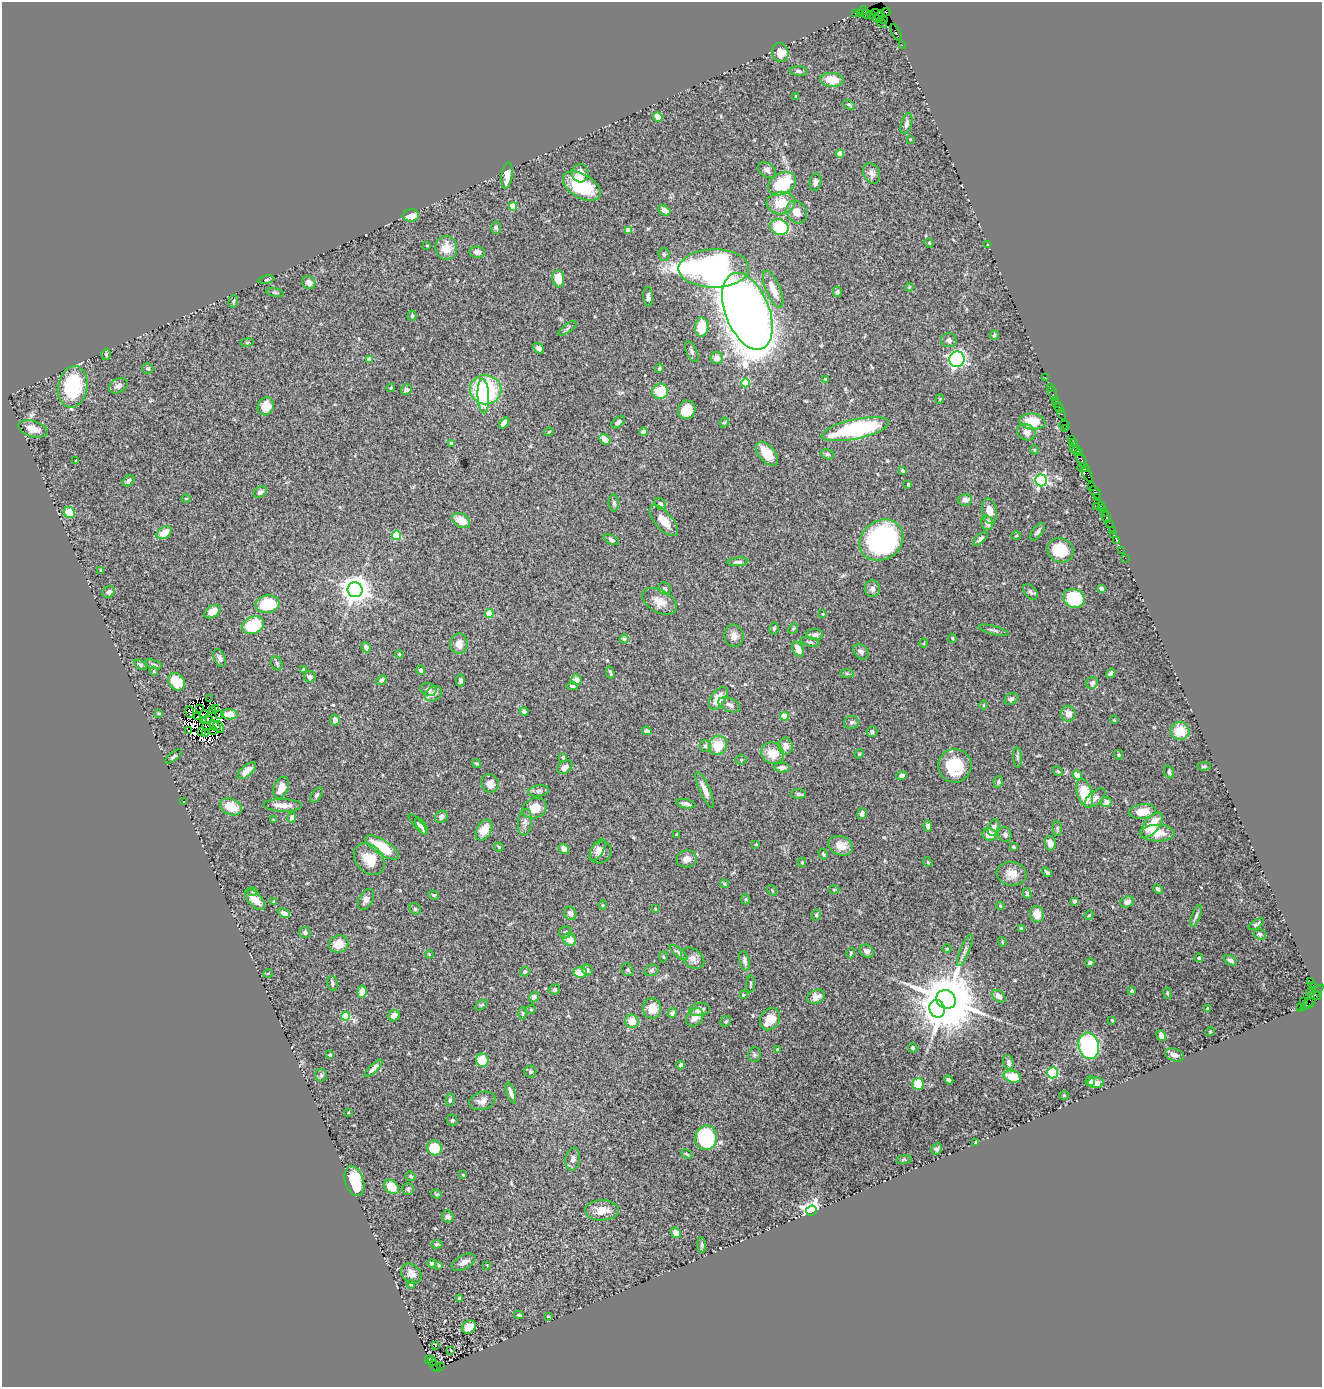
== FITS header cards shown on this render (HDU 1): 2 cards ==
NAXIS1  =                 1320
NAXIS2  =                 1385

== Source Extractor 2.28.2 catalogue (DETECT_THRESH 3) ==
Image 1320 x 1385 px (HDU 1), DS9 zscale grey, 1 PNG px = 1 image px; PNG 1324 x 1389 px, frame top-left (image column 1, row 1385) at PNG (2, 2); each listed source drawn as its Kron ellipse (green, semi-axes under 4 px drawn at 4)
Background 1.64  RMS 0.046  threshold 0.137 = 3 sigma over >= 5 px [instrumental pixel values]
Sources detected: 450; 10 with non-positive FLUX_AUTO (blend fragments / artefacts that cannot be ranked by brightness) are neither listed nor drawn; the other 440 listed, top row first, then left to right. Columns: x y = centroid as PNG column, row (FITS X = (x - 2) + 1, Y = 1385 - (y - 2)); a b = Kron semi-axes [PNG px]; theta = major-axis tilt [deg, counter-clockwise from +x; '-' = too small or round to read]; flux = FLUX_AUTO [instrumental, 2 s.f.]
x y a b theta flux
863 10 4 4 - 250
886 12 4 4 - 200
855 13 2 2 - 26
860 13 3 2 - 47
875 13 3 2 - 110
866 14 4 2 - 90
871 14 3 2 - 100
880 16 6 3 62 300
876 18 4 4 - 260
884 19 3 2 - 38
882 23 6 3 -46 350
896 32 9 2 -63 180
902 45 2 2 - 45
780 52 9 8 - 40
799 71 9 5 -6 8.5
832 80 12 7 -4 58
796 96 4 3 - 2.2
849 105 6 4 -30 4.3
658 117 5 4 - 42
906 124 11 5 75 11
910 139 3 2 - 2.3
840 154 4 4 - 42
767 170 9 7 -34 11
580 173 9 8 - 22
872 173 11 8 -67 14
507 175 13 5 82 27
815 182 9 5 82 11
782 184 15 10 30 160
582 186 21 11 -31 140
781 203 14 11 6 72
513 206 4 4 - 78
665 211 6 4 -32 17
797 212 12 9 -61 29
411 215 8 6 5 37
496 227 6 4 -87 5.2
779 227 9 7 -28 150
628 230 4 4 - 39
929 243 4 4 - 2.7
987 245 3 2 - 3
427 246 3 2 - 2.3
446 248 12 11 - 47
477 252 8 5 -7 15
664 254 6 5 - 5.7
714 268 35 19 1 1200
266 279 8 4 10 4.2
558 279 9 6 -86 50
309 283 7 6 - 16
909 287 4 3 - 2.8
773 289 20 7 -67 38
275 292 8 3 -11 4.2
837 292 5 4 - 6.7
648 297 10 5 -85 10
233 301 6 5 - 4.5
747 311 40 22 -69 5500
412 316 5 4 - 4.7
702 327 10 6 88 66
567 328 10 2 36 5.1
994 335 5 4 - 4.7
949 340 7 7 - 10
247 342 7 3 9 3.2
538 348 6 4 -45 13
692 352 11 5 -66 8.5
106 354 6 4 -88 4.2
717 358 6 6 - 25
957 359 8 7 - 600
369 360 4 4 - 27
148 368 5 5 - 6
659 369 4 4 - 5.1
1045 377 2 2 - 38
825 379 4 3 - 2.7
745 383 4 4 - 110
118 386 10 6 29 14
73 387 21 14 79 220
391 388 4 3 - 4.2
1050 388 3 2 - 100
406 390 5 5 - 9.7
486 390 16 14 -10 370
660 391 8 7 - 81
1053 393 6 2 -72 84
483 396 17 5 -87 130
940 399 5 4 - 3.2
1055 400 2 2 - 91
1056 403 3 2 - 91
266 406 9 8 - 40
1059 408 5 3 - 110
687 410 9 8 - 58
1062 414 5 3 - 180
618 422 8 5 40 9.8
724 422 5 4 - 4
1032 422 13 8 -6 67
504 423 6 4 52 17
1064 425 5 2 - 130
33 429 15 8 -15 36
855 429 34 10 12 340
1066 429 3 2 - 70
549 432 5 3 - 3.5
644 432 4 4 - 16
1026 432 10 8 -21 21
605 439 6 4 -40 25
1071 439 3 2 - 63
1074 443 3 3 - 190
452 444 4 4 - 24
1073 448 3 2 - 69
1034 450 4 3 - 3.3
1077 451 5 3 - 220
1079 453 3 2 - 110
767 454 14 8 -49 54
827 454 7 5 -14 6.1
1081 460 8 3 -62 570
76 461 4 3 - 2.4
1083 468 6 3 -5 190
903 471 4 3 - 4.6
1087 475 8 3 -58 360
1041 480 6 6 - 560
128 481 6 5 - 9.2
908 484 4 3 - 2.9
1091 486 2 2 - 150
260 492 7 5 33 7.9
1095 492 7 3 -54 390
186 498 5 3 - 2.4
1098 498 4 2 - 130
965 500 7 5 15 17
614 503 8 5 -89 6.5
660 504 6 5 - 7.8
1101 505 2 2 - 130
1097 506 2 2 - 16
1103 508 3 3 - 170
989 511 13 7 -81 34
69 512 6 5 - 56
1104 512 2 2 - 74
1106 517 6 3 -62 200
461 520 9 6 -31 38
664 521 19 8 -48 37
987 523 7 5 -76 18
1109 523 2 2 - 20
1112 531 3 3 - 160
1037 532 10 5 51 9.1
164 533 8 5 35 42
397 535 4 4 - 120
1114 535 2 2 - 13
1016 536 5 3 - 3.1
980 539 9 4 40 9.6
611 540 8 4 -26 7
881 540 23 19 35 550
1117 540 4 3 - 110
1060 550 13 12 - 110
1121 550 2 2 - 25
1125 558 2 2 - 15
738 562 10 4 4 11
101 570 4 3 - 3.1
665 588 6 6 - 8.1
872 589 8 7 - 12
1101 589 4 3 - 7.3
355 590 7 7 - 4100
108 592 7 5 30 9.3
1030 592 9 5 -48 7.7
1074 598 11 9 -24 170
659 601 19 11 -28 38
267 604 12 8 9 130
212 612 9 5 32 27
489 614 4 4 - 98
823 614 3 3 - 2.4
253 625 11 8 23 160
774 628 6 4 77 5.3
793 628 6 4 47 4.6
994 630 15 3 -15 6.8
815 635 8 5 2 9.7
734 636 11 9 -79 20
952 638 5 4 - 4.1
624 639 4 4 - 5.2
810 642 9 4 -15 6.1
924 643 5 3 - 2.6
459 644 10 8 88 26
366 647 5 4 - 14
798 649 8 5 -64 25
861 652 9 6 -50 13
399 654 4 3 - 2.5
219 658 9 5 -64 8.7
277 663 7 5 -68 6.1
154 664 8 4 -18 5.4
141 665 7 4 -32 5.5
303 670 3 3 - 4.1
421 670 5 4 - 8.8
154 671 4 4 - 3.5
610 672 6 3 -76 5.2
847 673 6 4 -2 4.4
1111 673 5 3 - 6.9
310 677 6 5 - 9.1
381 680 5 4 - 7
461 680 6 4 82 6.3
576 680 5 5 - 21
176 682 9 7 -48 60
1092 683 6 5 - 13
572 686 5 3 - 5.2
428 690 8 6 -18 12
433 694 9 7 34 16
718 698 13 7 56 45
209 699 2 2 - 3
1011 699 7 5 32 8.7
729 705 12 6 -23 14
983 705 5 3 - 2.6
200 708 4 2 - 2.7
216 708 3 2 - 0.8
213 710 4 2 - 1.6
190 712 6 2 -83 0.97
524 712 4 3 - 8.2
158 713 4 3 - 2.6
204 714 5 2 - 1.9
220 714 3 2 - 6.1
229 714 8 5 -4 32
1068 714 8 7 - 20
198 716 3 2 - 2.8
784 716 4 4 - 52
204 720 4 3 - 0.043
207 720 5 2 - 1.8
335 720 5 5 - 14
1114 720 3 3 - 2.2
851 722 7 6 - 7.1
207 726 4 2 - 5
214 726 7 2 -39 6.3
219 727 7 3 -54 15
213 730 3 2 - 7
189 731 3 2 - 2.1
202 731 3 2 - 0.85
647 731 5 4 - 8.9
1180 731 9 9 - 62
872 732 5 5 - 7.6
206 734 3 2 - 3.5
718 745 10 9 - 64
705 746 5 5 - 5.1
786 746 8 7 - 19
772 753 11 10 - 52
859 754 5 3 - 3
1119 755 5 4 - 4.2
173 756 10 4 39 5.4
563 757 4 3 - 5
1017 757 10 4 -86 6
741 760 5 5 - 4.2
477 764 4 4 - 4.7
955 766 17 16 - 110
1204 766 7 4 1 5
565 767 8 6 35 18
782 767 7 5 1 14
247 771 11 5 40 31
1058 771 5 4 - 4
1169 772 6 4 -70 6
1077 775 5 4 - 31
902 776 5 4 - 8.9
998 782 6 4 79 5.1
490 783 9 8 - 22
281 788 11 7 69 40
705 790 19 5 -66 22
539 791 10 5 10 9.1
1085 793 15 7 -72 110
799 794 7 5 -2 6.2
317 795 9 4 53 6.7
1095 798 12 6 42 14
184 802 3 2 - 1.6
1106 802 5 5 - 12
686 804 10 4 -10 10
283 805 19 6 -1 27
231 807 11 8 -22 56
535 808 12 10 23 49
1142 811 13 7 7 47
862 813 5 4 - 12
292 817 5 3 - 14
441 817 7 5 42 13
274 820 3 2 - 3.7
525 822 13 7 84 16
418 824 13 4 -49 8.7
1152 825 15 7 51 72
422 826 10 3 -58 9.6
928 826 5 4 - 8.5
994 827 8 5 70 11
1057 828 7 5 -87 6
484 830 11 7 61 40
1157 833 17 8 -1 42
677 834 3 3 - 5.1
990 834 7 6 - 35
1005 834 7 6 - 7.2
1050 843 7 5 -79 19
756 844 3 2 - 2.1
841 846 13 9 -21 32
382 847 19 7 -33 97
499 847 5 3 - 4.1
1014 847 4 3 - 3.5
564 849 5 4 - 21
597 850 12 6 58 15
601 852 12 10 45 20
823 854 5 3 - 3.8
369 859 18 13 -47 58
686 859 10 8 10 17
802 862 5 4 - 3.5
928 862 5 4 - 3.3
1047 872 5 3 - 5.4
1012 874 15 12 -8 32
724 884 4 4 - 4
1158 889 5 4 - 6.6
772 890 6 3 -56 3
834 890 5 3 - 2.8
253 892 5 3 - 3.6
1027 893 5 4 - 4.7
434 895 5 3 - 4.1
255 899 13 6 -48 36
366 899 11 7 62 16
746 899 5 3 - 3.4
1074 901 3 3 - 6.7
274 902 4 4 - 4.7
1127 902 7 5 21 16
603 905 4 4 - 2.9
1000 906 4 3 - 3
415 909 6 5 - 5.5
655 909 3 2 - 2.2
284 913 6 4 -22 11
570 913 7 6 - 14
1037 914 8 7 - 34
816 915 6 4 78 6.2
1089 915 5 4 - 3.4
1196 916 11 4 70 8.7
1256 924 8 3 32 4.9
1021 929 4 3 - 4.9
305 932 5 5 - 8.8
565 932 6 6 - 9.1
1260 934 6 5 - 7.9
570 939 7 6 - 31
1002 942 5 3 - 2.9
339 944 10 8 20 46
947 949 4 3 - 2.4
965 950 17 4 68 13
867 951 7 6 - 12
679 953 11 4 -39 7.7
851 953 5 3 - 4
429 954 4 3 - 2.5
664 957 5 3 - 2.7
693 958 13 9 -37 18
1199 958 4 4 - 5.6
1230 960 7 4 -26 7.5
745 961 10 5 -76 10
1090 963 4 3 - 6.3
587 970 6 5 - 4.9
627 970 7 5 -52 5.6
652 970 7 5 15 6.7
525 972 5 4 - 5.8
580 972 7 5 -4 50
268 973 5 3 - 2.5
1311 982 3 3 - 980
332 983 8 5 -80 7.7
750 984 9 3 87 3.5
1312 986 4 3 - 69
554 990 6 5 - 6.7
1132 991 4 3 - 11
1311 991 5 3 - 240
362 992 6 4 83 34
1168 993 6 3 -81 3.2
743 995 3 3 - 3.1
999 996 7 5 -40 16
1317 996 3 3 - 91
534 997 5 5 - 10
816 997 9 6 26 23
1312 998 17 4 49 560
946 999 10 9 - 25000
1303 1002 3 2 - 49
1309 1004 8 2 28 260
481 1005 7 4 37 4.5
1300 1007 3 2 - 72
652 1008 10 9 - 39
531 1009 5 3 - 3.4
700 1009 10 6 5 21
937 1009 9 7 -73 2300
1208 1009 4 3 - 5.4
522 1013 6 4 -89 4.3
672 1013 5 4 - 8.3
345 1016 4 4 - 130
394 1016 6 5 - 20
695 1017 10 7 49 21
770 1019 12 9 57 54
1112 1020 3 2 - 2.8
632 1021 7 6 - 35
726 1021 6 5 - 5.1
1210 1032 5 3 - 2.6
1161 1035 6 4 -63 17
1089 1046 13 10 -78 390
913 1048 5 4 - 4.6
778 1050 4 4 - 5.5
330 1055 3 3 - 8.5
755 1055 7 6 - 6.1
1175 1055 10 6 -20 15
482 1060 6 6 - 100
1008 1062 8 5 -77 8.5
681 1065 4 3 - 10
373 1068 11 4 44 14
531 1072 6 6 - 6.1
1052 1073 5 5 - 240
321 1075 6 6 - 5.6
1012 1077 9 5 -16 56
949 1080 4 3 - 6.6
1090 1081 5 5 - 8.5
1096 1083 8 5 -1 21
918 1084 6 5 - 75
511 1093 11 4 -71 17
1064 1095 5 4 - 3.5
450 1100 6 4 76 5.9
482 1101 13 8 17 19
349 1112 4 2 - 2
452 1120 6 5 - 5.6
706 1138 12 10 81 220
976 1142 3 3 - 4.2
434 1148 7 7 - 93
937 1149 6 5 - 6.4
687 1154 6 3 -28 3.4
573 1159 11 7 81 13
904 1160 8 4 8 4.5
463 1175 4 3 - 2.5
411 1176 5 4 - 4.1
354 1181 16 9 -72 130
391 1187 8 6 -40 59
408 1189 6 6 - 4.9
436 1194 5 3 - 4.1
602 1210 17 10 1 43
811 1211 6 5 - 1500
448 1216 6 5 - 11
676 1233 5 4 - 25
437 1244 5 4 - 6.1
702 1245 8 4 -85 6.8
464 1262 13 7 27 16
432 1263 5 4 - 8.5
439 1265 3 2 - 4.1
487 1265 3 3 - 2.3
411 1274 11 9 -43 20
411 1284 4 4 - 4.2
459 1298 4 3 - 6
519 1315 5 3 - 4
548 1316 3 2 - 2
469 1327 7 6 - 42
435 1345 4 2 - 3.6
451 1350 3 2 - 1.9
429 1359 3 2 - 210
432 1361 4 2 - 12
435 1366 7 2 -37 120
440 1366 2 2 - 140
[10 non-positive-flux detections neither listed nor drawn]